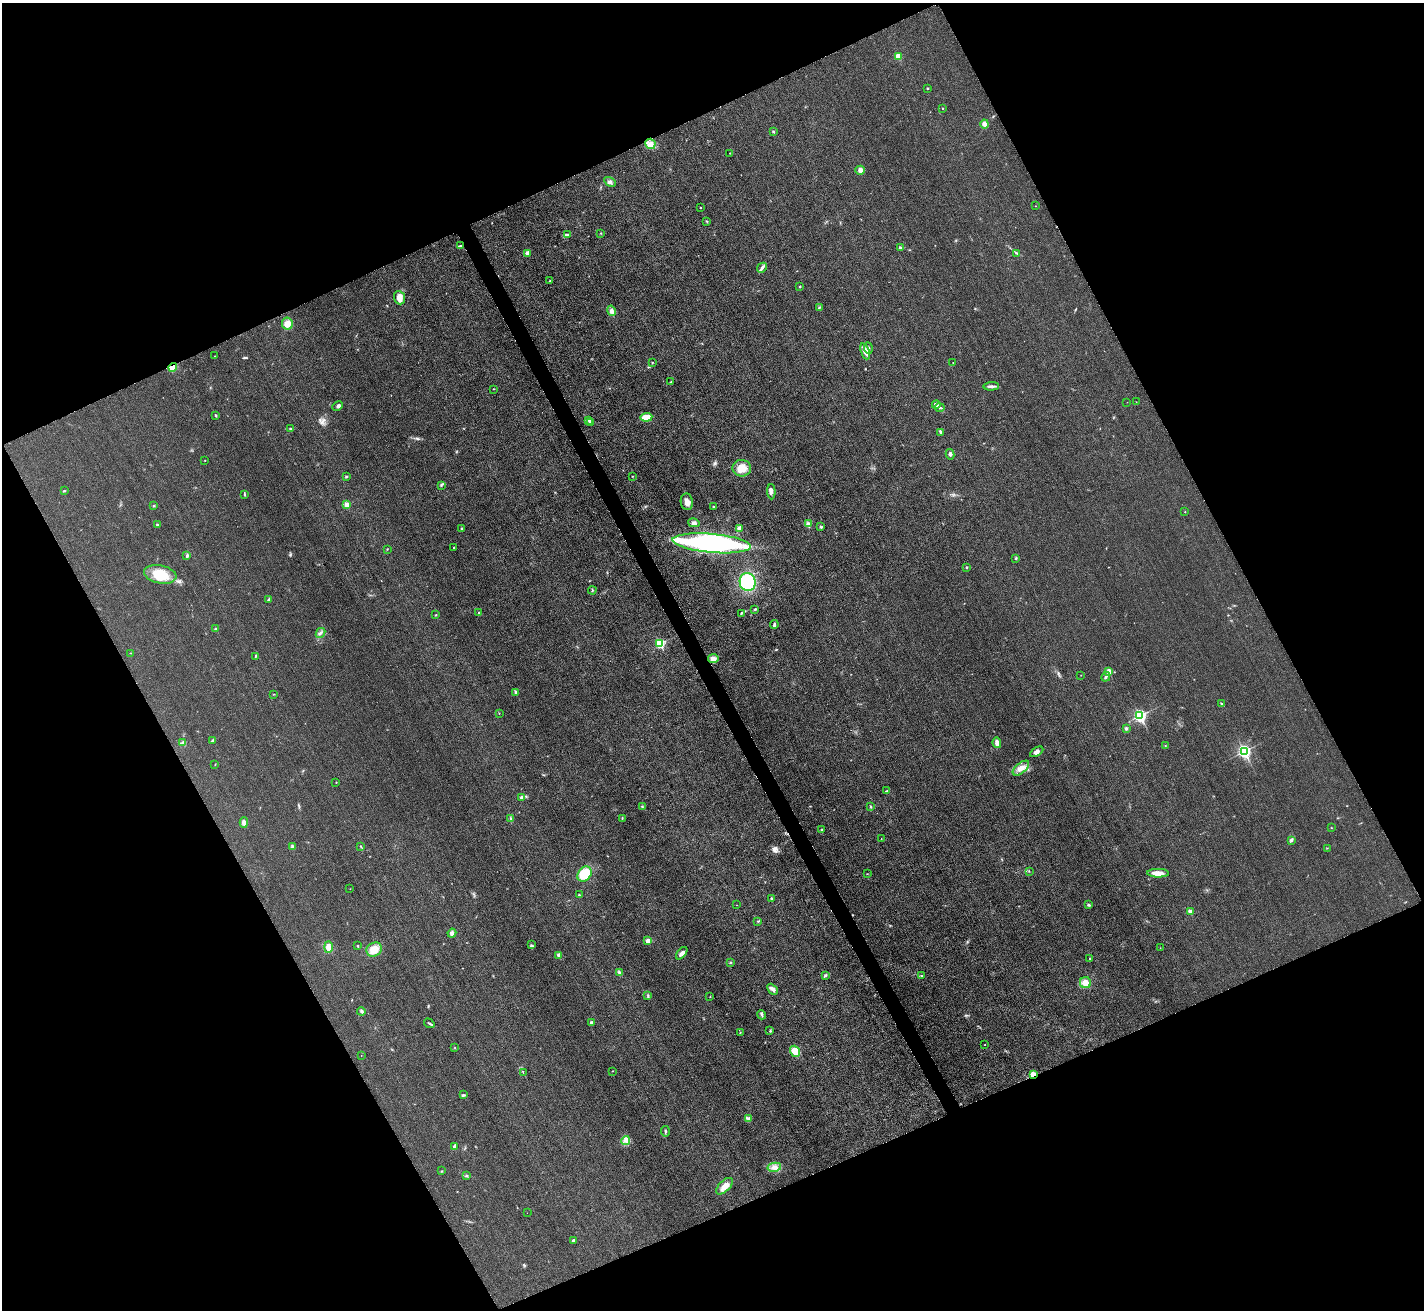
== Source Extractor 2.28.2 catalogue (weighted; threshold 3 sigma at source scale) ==
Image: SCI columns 21-5706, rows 304-5534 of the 5712 x 5701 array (HDU 1 of 3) = the unmasked area's bounding box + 8 px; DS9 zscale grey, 4 x 4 block average (1 PNG px = mean of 4 x 4 image px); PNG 1426 x 1312 px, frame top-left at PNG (2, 3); each listed source drawn as its Kron ellipse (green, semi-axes under 4 px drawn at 4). Shown black and unused: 45% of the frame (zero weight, under 3 of 4 exposures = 1% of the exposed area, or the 3 px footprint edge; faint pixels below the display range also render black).
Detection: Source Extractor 2.28.2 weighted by HDU 2 'WHT'. Background 0.0218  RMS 0.0061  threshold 0.0276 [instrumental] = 3 sigma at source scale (4.5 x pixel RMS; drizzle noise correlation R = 1.50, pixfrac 1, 0.05/0.05 arcsec/px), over >= 5 px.
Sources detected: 177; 1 too faint to see at this stretch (4 x 4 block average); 1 cosmic-ray / hot-pixel residue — neither listed nor drawn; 2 coinciding with a brighter row at this scale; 2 inside a brighter listed object's ellipse — not listed separately; the other 171 listed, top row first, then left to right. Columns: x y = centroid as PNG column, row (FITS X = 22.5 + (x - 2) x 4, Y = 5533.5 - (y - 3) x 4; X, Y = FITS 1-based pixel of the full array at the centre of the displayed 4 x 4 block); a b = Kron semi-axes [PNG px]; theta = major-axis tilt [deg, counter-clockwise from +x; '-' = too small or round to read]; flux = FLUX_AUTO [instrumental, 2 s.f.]
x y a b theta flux
898 56 2 2 - 57
927 88 2 2 - 2.8
942 108 2 2 - 2.8
984 124 4 3 - 16
773 131 2 2 - 10
650 144 5 5 - 18
730 153 2 2 - 1.9
860 170 4 4 - 11
610 182 6 3 -30 9.3
1035 206 2 2 - 1.1
701 207 2 2 - 1.9
707 221 3 2 - 2.4
601 233 2 2 - 1.9
567 235 4 2 - 4.7
461 246 3 2 - 4.3
900 247 3 2 - 3.8
528 253 4 3 - 20
1017 253 2 2 - 1.3
762 268 5 3 - 8.6
550 281 2 2 - 2.3
800 286 2 2 - 7.3
399 298 7 5 -69 24
819 307 3 2 - 2.5
611 311 5 4 - 12
287 324 6 5 - 27
868 348 6 2 -83 7.9
865 351 8 3 -68 26
215 356 2 2 - 0.89
652 362 2 2 - 1.4
953 362 2 2 - 1
173 367 4 4 - 27
671 382 2 2 - 2.4
991 386 8 2 3 9.4
494 389 2 2 - 1.2
1127 402 2 2 - 0.65
1136 402 2 2 - 1.3
936 405 4 3 - 9.4
338 406 6 2 25 5.9
940 408 5 2 - 4.4
216 415 2 2 - 6.7
646 417 6 3 7 70
588 420 3 2 - 4.6
590 423 3 3 - 4.3
291 429 3 2 - 4.7
940 432 4 2 - 3.8
950 454 5 3 - 8.3
205 460 2 2 - 1.3
742 468 9 8 - 44
633 476 2 2 - 2.6
346 477 3 2 - 3.8
441 485 2 2 - 2.6
64 491 3 2 - 2.9
771 492 7 3 -88 12
244 494 2 2 - 1.6
687 502 8 6 -81 22
347 505 2 2 - 48
154 506 2 2 - 3
714 507 4 2 - 3.1
1185 512 2 2 - 1.3
694 523 6 4 -14 11
157 524 2 2 - 4.7
808 524 4 2 - 6.1
821 527 2 2 - 14
739 528 4 3 - 14
461 529 2 2 - 2.7
712 543 39 9 -5 740
454 548 2 2 - 4.4
387 549 3 2 - 1.8
187 555 4 2 - 7.2
1016 558 3 2 - 5.3
967 567 2 2 - 3.6
160 574 16 9 -11 88
748 582 9 8 - 240
592 590 4 2 - 3.1
268 600 4 2 - 4.6
755 609 3 2 - 3
479 612 2 2 - 5.2
741 613 3 2 - 3.3
436 615 2 2 - 2.6
774 625 4 2 - 7.9
216 629 4 2 - 3.2
321 633 5 2 - 7.4
660 643 3 2 - 260
131 653 2 2 - 1.8
255 656 3 2 - 2.8
713 658 5 4 - 16
1109 671 2 2 - 39
1081 675 2 2 - 1
1106 677 5 2 - 7.7
516 692 4 2 - 8.4
274 694 2 2 - 1.1
1221 703 3 2 - 3
499 713 2 2 - 1.4
1140 716 3 2 - 580
1126 728 3 3 - 5.3
212 740 3 2 - 3.6
182 743 3 2 - 2.9
997 743 5 3 - 22
1165 745 2 2 - 1.5
1244 751 3 2 - 670
1037 752 7 3 31 15
215 764 2 2 - 1
1021 768 10 5 40 25
336 782 2 2 - 1.5
887 791 4 2 - 3.3
521 797 2 2 - 7.3
870 806 3 2 - 3.5
642 807 2 2 - 1.5
622 818 2 2 - 2.4
510 819 4 2 - 3.7
244 823 5 4 - 15
1331 828 2 2 - 1.5
822 830 3 2 - 4
881 839 2 2 - 0.91
1291 840 3 3 - 5.2
361 846 3 2 - 2.2
292 847 3 2 - 3.2
1327 848 2 2 - 1.1
1029 871 2 2 - 1.2
1158 873 11 4 -1 30
585 874 8 6 51 100
867 874 2 2 - 1.2
350 889 2 2 - 0.81
579 895 2 2 - 2.9
771 899 2 2 - 5
736 905 2 2 - 0.86
1088 905 3 2 - 3.7
1190 911 2 2 - 30
758 921 2 2 - 1.5
452 933 4 3 - 11
648 941 4 3 - 16
531 945 2 2 - 1.6
358 946 2 2 - 5.2
328 947 6 4 90 23
1160 948 2 2 - 0.76
374 950 8 6 33 46
682 953 7 4 51 16
559 955 2 2 - 20
1090 958 2 2 - 1.9
730 963 3 2 - 2.8
619 972 3 2 - 3.5
825 975 3 3 - 5.9
921 976 3 2 - 2.1
1085 983 5 5 - 44
773 989 6 3 -45 15
648 995 2 2 - 1.9
710 997 2 2 - 1
361 1011 4 2 - 3.9
761 1015 5 2 - 4.2
429 1023 5 2 - 4.6
591 1023 2 2 - 13
770 1031 2 2 - 3.5
740 1033 3 2 - 2.5
985 1045 2 2 - 1.3
455 1048 2 2 - 1.3
795 1051 6 4 -53 44
361 1055 2 2 - 0.71
612 1071 2 2 - 1
523 1073 2 2 - 1
1033 1075 2 2 - 98
463 1095 4 3 - 4.7
748 1118 4 3 - 6.8
665 1131 5 2 - 4.1
626 1141 4 3 - 10
454 1146 4 3 - 9.1
774 1167 7 4 11 17
442 1171 2 2 - 1.9
467 1175 3 2 - 2.9
725 1186 10 5 44 26
527 1213 2 2 - 3.4
573 1240 4 2 - 5.2
Overlapping masked pixels (flux is a lower limit): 2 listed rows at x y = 173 367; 1033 1075
Diffuse or blended objects may show on this block-average render without a row.